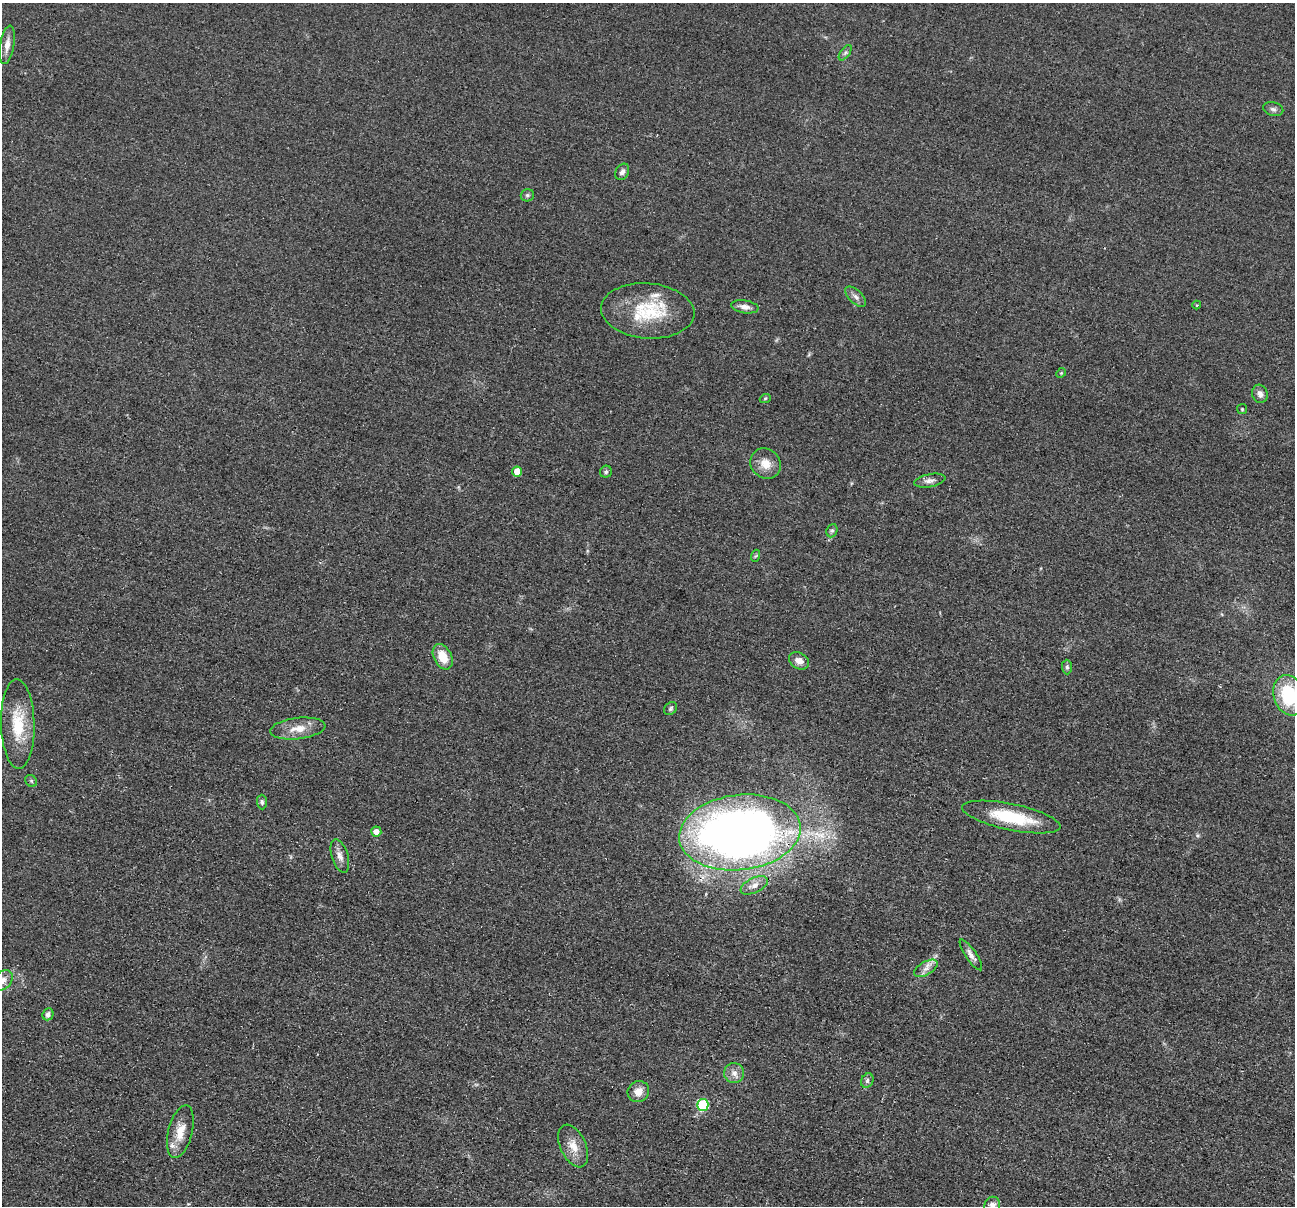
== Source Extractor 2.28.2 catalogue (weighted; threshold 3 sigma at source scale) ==
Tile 7 of 4 x 4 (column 3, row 2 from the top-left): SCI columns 2597-3889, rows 2665-3868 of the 5193 x 5209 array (HDU 1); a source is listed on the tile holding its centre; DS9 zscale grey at full resolution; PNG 1297 x 1208 px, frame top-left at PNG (2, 3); each listed source drawn as its Kron ellipse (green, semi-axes under 4 px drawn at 4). Shown black and unused: <1% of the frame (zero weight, under 2 of 3 exposures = <1% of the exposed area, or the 3 px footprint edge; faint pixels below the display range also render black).
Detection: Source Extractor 2.28.2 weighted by HDU 2 'WHT'; one run over the whole footprint, this tile lists its part. Background 0.0456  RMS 0.0085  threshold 0.0382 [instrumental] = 3 sigma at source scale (4.5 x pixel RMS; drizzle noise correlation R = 1.50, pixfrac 1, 0.05/0.05 arcsec/px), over >= 5 px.
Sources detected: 47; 3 inside a brighter listed object's ellipse — not listed separately; the other 44 listed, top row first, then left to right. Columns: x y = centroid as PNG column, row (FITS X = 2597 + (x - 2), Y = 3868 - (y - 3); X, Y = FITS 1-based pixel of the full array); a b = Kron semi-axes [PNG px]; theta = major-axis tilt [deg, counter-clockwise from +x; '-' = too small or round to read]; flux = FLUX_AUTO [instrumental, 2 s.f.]
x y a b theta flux
7 45 19 7 80 6.6
845 53 9 4 54 2
1273 109 10 6 -15 2.7
622 172 9 6 61 3.3
527 195 7 6 - 1.8
856 297 13 6 -44 3.8
1197 305 4 4 - 0.79
745 307 14 6 -9 5.2
648 311 47 27 -5 51
1061 373 5 4 - 0.97
1260 394 9 7 -72 4.5
765 399 5 3 - 0.89
1242 409 5 5 - 0.97
766 464 16 14 -44 11
517 471 5 5 - 11
606 472 6 6 - 1.9
930 481 16 6 10 4.4
832 531 7 5 68 1.7
755 556 6 4 70 1.1
443 657 13 9 -63 15
799 661 11 8 -30 6
1067 667 7 5 -89 1.6
1289 695 20 15 -72 51
671 708 7 5 47 1.7
18 724 45 17 -89 33
298 729 28 10 6 13
31 781 6 5 - 1.4
262 802 7 5 -89 2
1011 817 50 13 -12 47
376 832 5 5 - 6
740 832 61 37 7 770
340 856 17 8 -72 5.9
754 885 15 7 25 5.6
971 955 18 5 -56 4.4
926 968 13 6 29 5.1
3 980 11 8 51 5.9
48 1014 6 5 - 3.1
734 1073 10 10 - 5.5
867 1081 7 6 - 2.2
638 1092 11 10 - 8.4
703 1105 6 5 - 65
180 1132 27 12 76 15
573 1146 23 12 -65 12
992 1205 9 7 60 4.7
Overlapping masked pixels (flux is a lower limit): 1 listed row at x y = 740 832
Isophote crosses this tile's border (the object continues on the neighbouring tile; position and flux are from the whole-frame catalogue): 3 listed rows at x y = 1289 695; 3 980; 992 1205